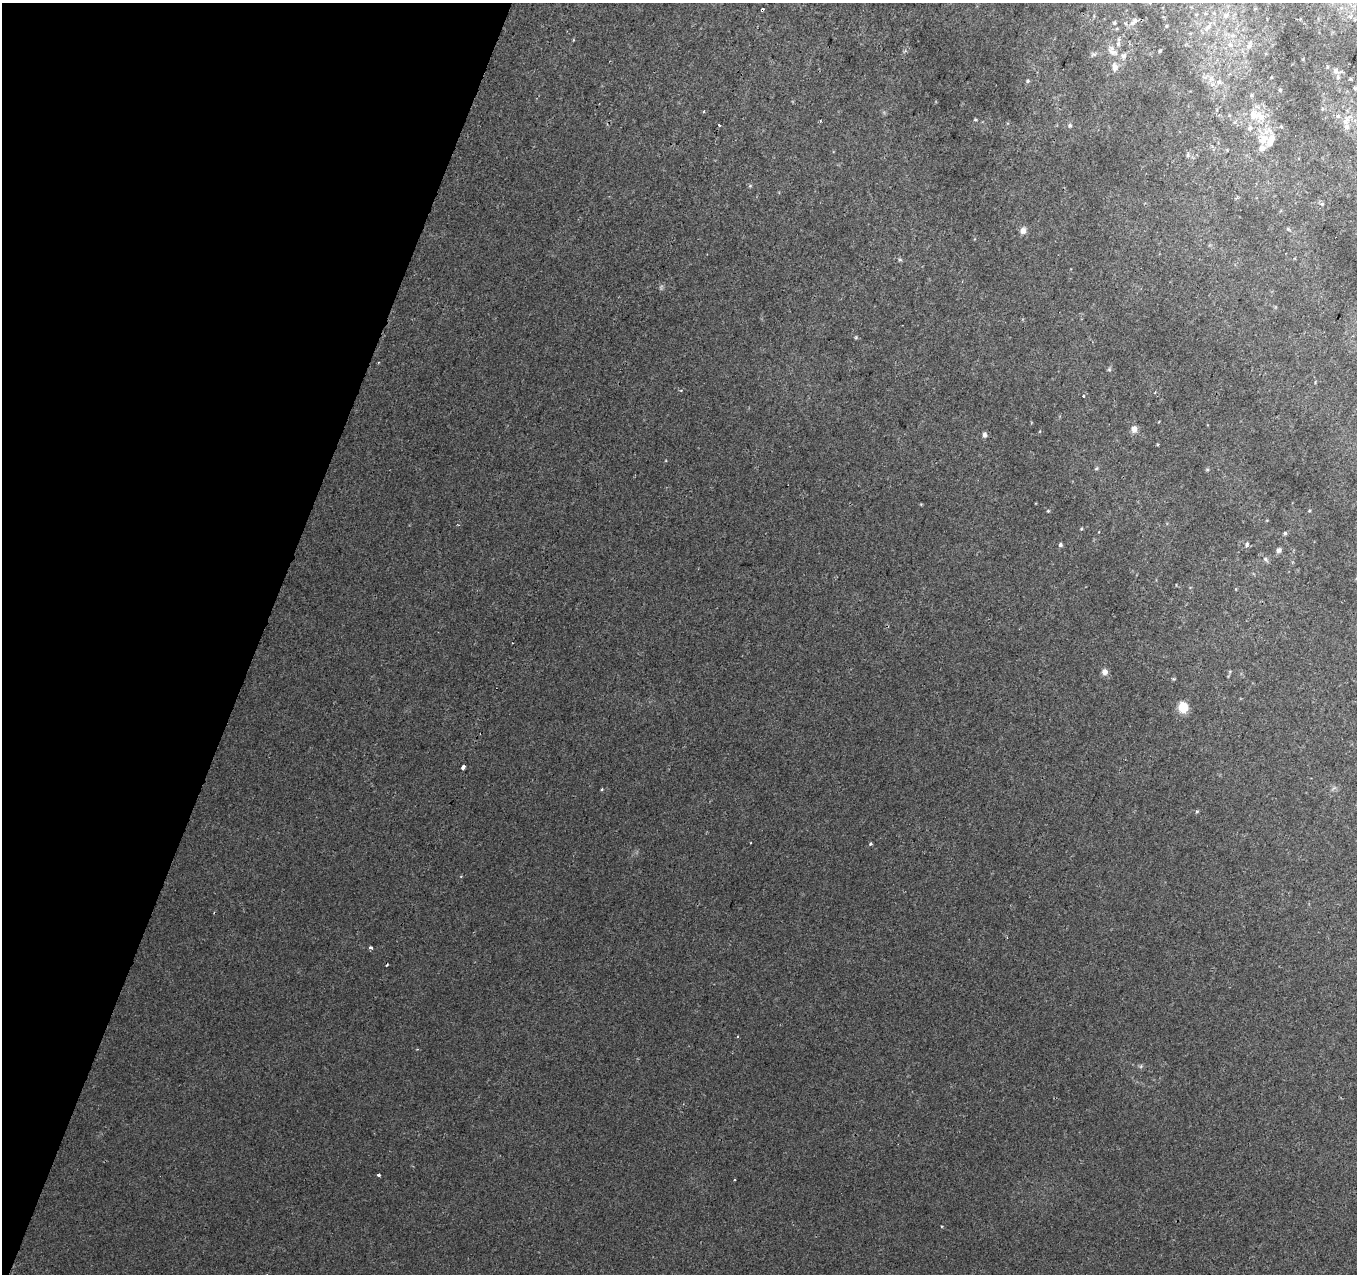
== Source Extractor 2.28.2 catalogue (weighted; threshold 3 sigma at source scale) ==
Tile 9 of 4 x 4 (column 1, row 3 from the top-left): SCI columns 1-1355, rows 1489-2760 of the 5437 x 5587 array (HDU 1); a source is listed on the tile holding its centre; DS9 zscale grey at full resolution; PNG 1359 x 1276 px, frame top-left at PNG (2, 3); no overlay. Shown black and unused: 19% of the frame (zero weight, under 2 of 3 exposures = <1% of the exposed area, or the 3 px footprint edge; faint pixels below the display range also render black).
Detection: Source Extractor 2.28.2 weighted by HDU 2 'WHT'; one run over the whole footprint, this tile lists its part. Background 0.00973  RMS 0.0053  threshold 0.0238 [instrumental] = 3 sigma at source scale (4.5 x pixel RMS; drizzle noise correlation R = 1.50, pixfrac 1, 0.0396/0.0396 arcsec/px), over >= 5 px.
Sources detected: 69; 1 too faint to see at this stretch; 1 cosmic-ray / hot-pixel residue — not listed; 8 inside a brighter listed object's ellipse — not listed separately; the other 59 listed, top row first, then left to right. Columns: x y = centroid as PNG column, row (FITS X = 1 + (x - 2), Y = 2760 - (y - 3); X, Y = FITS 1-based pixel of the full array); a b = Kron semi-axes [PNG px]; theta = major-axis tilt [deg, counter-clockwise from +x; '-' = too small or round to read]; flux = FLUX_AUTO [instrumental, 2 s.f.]
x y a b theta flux
762 10 4 3 - 2.2
1225 15 7 7 - 1.8
1134 21 12 5 45 1.9
1114 23 5 4 - 0.67
1166 26 4 3 - 0.44
1208 27 12 6 41 2.6
1118 44 6 5 - 1.1
1230 45 8 6 -75 1.8
1249 45 12 7 67 2.6
1160 51 4 3 - 0.63
1113 52 15 8 -24 3.7
1094 54 9 4 0 1.1
1115 67 10 7 -76 3.3
1336 71 11 7 -39 2.4
1204 77 8 4 -1 1.5
1028 81 5 4 - 0.74
1219 82 6 6 - 1.6
1280 90 5 4 - 0.72
1251 95 5 5 - 0.76
703 112 3 3 - 1.6
1253 115 14 11 -85 7.2
1338 116 6 6 - 1.2
975 120 5 3 - 0.56
1346 121 23 7 52 3.8
719 125 3 2 - 1.2
1070 125 6 5 - 1.1
1263 140 25 14 30 11
1188 155 7 5 82 1.1
750 186 6 4 19 0.62
1322 204 5 5 - 0.78
1288 229 5 4 - 0.75
1023 231 9 7 57 2.8
900 260 6 4 -19 0.76
856 337 5 4 - 0.56
1109 369 6 5 - 0.79
1084 396 3 3 - 2
1134 429 8 7 - 3.2
985 435 7 5 -89 1.5
1096 469 6 3 19 0.63
1207 470 6 4 19 0.62
1048 511 4 4 - 0.51
1309 511 5 3 - 0.5
1081 529 4 3 - 0.52
1285 533 5 5 - 0.77
1247 544 7 5 56 1.1
1060 545 5 5 - 1.1
1278 550 7 6 - 1.7
1266 559 8 5 -42 1.4
1105 672 7 7 - 2.8
1183 707 7 6 - 17
463 768 4 3 - 26
602 789 3 3 - 0.77
1197 811 6 4 2 0.65
751 843 2 2 - 0.49
870 844 4 3 - 0.88
371 948 3 3 - 3.4
1141 1066 6 4 72 0.75
379 1175 3 3 - 2.8
735 1180 3 3 - 0.93
Overlapping masked pixels (flux is a lower limit): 1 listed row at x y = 762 10
Unlisted compact peaks at least as high as the median listed source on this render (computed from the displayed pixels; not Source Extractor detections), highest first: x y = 1174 679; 942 1226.